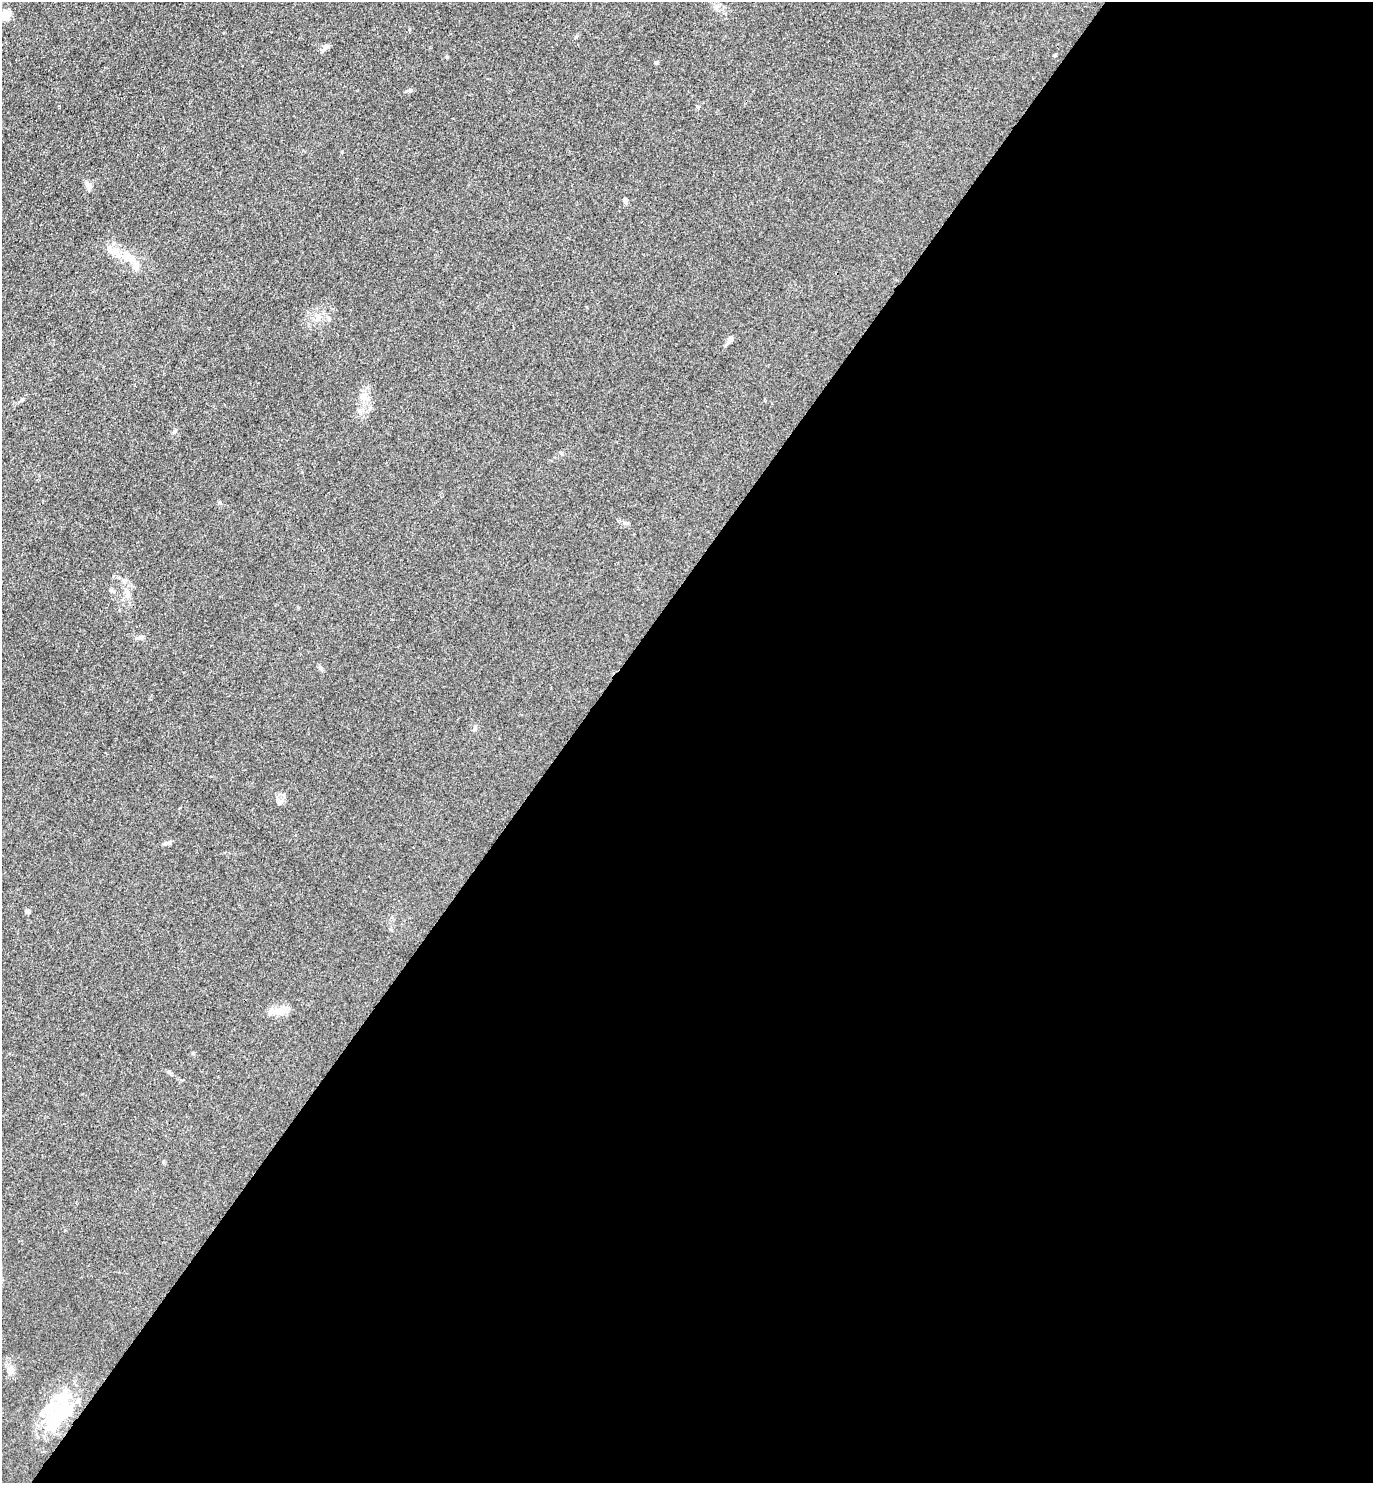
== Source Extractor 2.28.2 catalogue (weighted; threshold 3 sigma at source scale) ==
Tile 12 of 4 x 4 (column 4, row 3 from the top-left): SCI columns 4409-5779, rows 1484-2964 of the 5932 x 5927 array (HDU 1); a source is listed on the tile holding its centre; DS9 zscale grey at full resolution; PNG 1375 x 1485 px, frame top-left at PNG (2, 2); no overlay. Shown black and unused: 59% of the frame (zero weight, under 3 of 4 exposures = <1% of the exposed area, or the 3 px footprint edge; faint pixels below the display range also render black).
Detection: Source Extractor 2.28.2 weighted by HDU 2 'WHT'; one run over the whole footprint, this tile lists its part. Background 0.0393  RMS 0.0049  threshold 0.0223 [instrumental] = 3 sigma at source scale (4.5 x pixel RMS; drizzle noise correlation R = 1.50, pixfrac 1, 0.05/0.05 arcsec/px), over >= 5 px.
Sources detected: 28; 3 inside a brighter object's white glare — not listed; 1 inside a brighter listed object's ellipse — not listed separately; the other 24 listed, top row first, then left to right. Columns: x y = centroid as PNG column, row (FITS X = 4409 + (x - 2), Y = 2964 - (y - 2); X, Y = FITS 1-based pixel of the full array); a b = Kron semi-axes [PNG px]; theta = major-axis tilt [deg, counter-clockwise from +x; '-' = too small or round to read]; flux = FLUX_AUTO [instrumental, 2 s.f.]
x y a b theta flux
716 7 7 4 -72 1
5 15 5 5 - 19
325 47 9 6 39 1.6
1055 55 4 4 - 0.47
656 63 6 4 -1 0.54
88 185 11 7 -51 2
625 200 7 5 -74 0.97
110 249 14 7 -73 3.2
128 257 20 10 -5 7
318 318 8 4 54 1.5
730 339 10 6 61 2.3
359 412 8 4 -53 1.1
174 431 6 4 90 0.73
626 523 7 4 -17 0.84
126 591 10 7 -83 2.7
140 638 10 4 11 1.1
474 729 6 4 70 0.74
279 802 10 8 -57 2.2
166 843 12 5 9 1.4
27 911 4 4 - 2.7
278 1012 20 9 -4 5.5
169 1072 6 5 - 0.86
10 1371 13 5 84 2.3
63 1399 66 17 75 23
Isophote crosses this tile's border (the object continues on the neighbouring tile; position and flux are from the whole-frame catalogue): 1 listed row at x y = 5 15
Unlisted compact peaks at least as high as the median listed source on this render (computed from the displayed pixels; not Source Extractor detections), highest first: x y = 410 90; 698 107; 447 57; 342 152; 193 1053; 220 502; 320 668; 576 37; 22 399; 561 453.